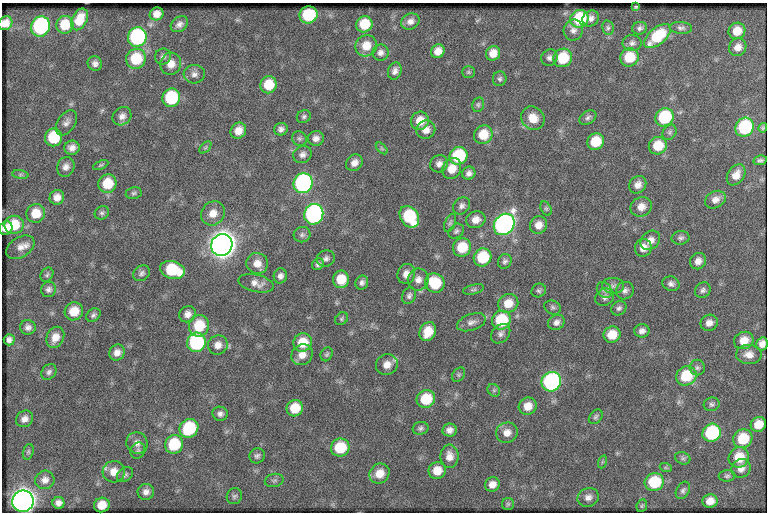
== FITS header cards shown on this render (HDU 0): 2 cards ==
NAXIS1  =                  765
NAXIS2  =                  510

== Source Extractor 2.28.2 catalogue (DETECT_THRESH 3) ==
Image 765 x 510 px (HDU 0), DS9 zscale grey, 1 PNG px = 1 image px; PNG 769 x 514 px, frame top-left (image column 1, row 510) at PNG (2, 3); each listed source drawn as its Kron ellipse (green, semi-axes under 4 px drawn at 4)
Background 51.1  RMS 6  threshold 18.1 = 3 sigma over >= 5 px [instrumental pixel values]
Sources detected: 206; all 206 listed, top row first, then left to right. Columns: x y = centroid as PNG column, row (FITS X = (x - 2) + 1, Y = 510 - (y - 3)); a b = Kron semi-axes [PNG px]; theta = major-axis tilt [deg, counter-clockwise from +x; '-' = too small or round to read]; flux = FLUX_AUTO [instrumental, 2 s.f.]
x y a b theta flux
636 7 3 3 - 420
157 14 7 6 - 3100
308 15 9 8 - 23000
591 18 9 7 40 2000
79 19 11 7 62 6500
579 19 9 8 - 21000
410 21 9 7 25 2400
5 23 7 6 - 3700
179 24 9 7 37 2000
364 24 8 8 - 10000
65 25 9 8 - 9200
41 26 10 9 - 60000
608 28 7 5 -77 920
640 28 7 6 - 1200
681 28 11 6 -5 1300
573 30 10 9 - 2200
737 31 9 8 - 5500
657 36 16 8 40 17000
137 37 10 9 - 57000
632 43 9 8 - 1700
366 46 11 10 - 6500
738 47 9 8 - 2800
438 51 7 6 - 3600
380 53 8 8 - 1800
493 53 7 7 - 4300
163 56 8 8 - 1300
629 57 9 9 - 11000
549 58 8 8 - 1600
563 58 9 9 - 14000
136 59 10 9 - 16000
95 64 7 7 - 1600
171 64 11 10 - 4400
395 71 9 6 71 1800
468 72 6 5 - 680
194 74 10 9 - 2000
500 79 7 6 - 1000
269 85 9 8 - 9600
171 98 9 8 - 26000
478 105 7 5 75 860
122 116 10 8 42 2200
304 117 7 6 - 960
664 117 9 8 - 25000
533 118 12 11 - 5900
588 118 9 6 34 1200
420 121 9 8 - 6100
66 123 14 8 55 2200
745 127 10 9 - 33000
763 128 5 3 - 480
281 129 7 6 - 1500
426 130 9 9 - 3300
238 131 8 7 - 4000
670 132 8 6 54 1000
483 135 9 9 - 8300
53 137 9 8 - 16000
299 138 8 7 - 1000
316 138 8 7 - 2200
595 142 8 8 - 11000
658 146 9 8 - 9800
205 147 7 4 45 660
72 148 8 7 - 2500
382 148 7 4 -45 640
302 155 9 8 - 1900
458 156 9 8 - 24000
760 160 7 4 11 920
354 163 9 7 46 2800
439 164 9 8 - 2100
101 165 8 4 24 620
66 167 10 8 66 2300
452 168 11 9 62 5400
469 173 7 6 - 1700
20 175 8 4 -8 740
736 175 11 8 56 3800
303 183 10 9 - 82000
107 184 9 9 - 10000
638 185 9 8 - 2700
134 193 8 6 9 900
57 197 7 7 - 3000
715 200 11 8 26 2600
462 206 9 7 47 1600
641 207 11 9 22 3700
546 208 7 5 -63 800
36 213 9 9 - 7300
102 213 7 6 - 930
213 213 12 11 - 4400
314 214 10 9 - 95000
409 217 11 9 -57 27000
476 220 10 8 18 3400
450 223 10 5 67 950
504 224 11 9 51 170000
14 225 9 9 - 9500
538 225 9 8 - 3600
6 228 7 6 - 3300
456 231 8 6 40 1100
302 235 8 7 - 1300
681 238 9 7 3 1200
650 240 11 8 44 3200
222 245 11 10 - 570000
20 247 15 10 33 3200
462 247 9 9 - 11000
643 248 9 8 - 3600
483 257 9 8 - 17000
326 258 9 8 - 1500
505 261 7 6 - 1200
698 261 8 7 - 2600
257 263 11 10 - 4000
318 264 6 5 - 1100
172 270 12 8 -16 21000
142 273 9 7 35 1300
406 274 10 9 - 3100
47 275 7 6 - 840
280 276 7 6 - 1800
341 279 9 8 - 8200
418 280 11 10 - 2900
256 283 18 8 -13 3400
362 283 7 6 - 1500
435 283 10 9 - 16000
671 284 9 7 -20 1600
613 286 11 8 -4 1700
49 289 8 7 - 1500
473 289 10 4 13 940
539 290 7 6 - 990
604 290 9 7 -51 1200
703 290 8 7 - 1300
625 291 9 8 - 1600
409 296 8 6 67 1300
605 297 10 8 33 1700
508 303 10 9 - 6100
553 307 8 6 -25 980
619 308 8 6 34 1200
74 311 9 9 - 7200
188 314 8 7 - 2500
93 315 8 6 40 1100
342 319 7 5 40 730
501 320 10 9 - 19000
471 322 15 8 19 2300
556 322 9 7 36 1900
709 323 9 8 - 2500
199 326 11 10 - 12000
28 327 8 7 - 1700
642 331 7 6 - 1900
428 332 10 8 64 7100
501 334 11 8 47 1800
612 335 9 8 - 6700
55 337 11 8 64 3900
9 340 5 5 - 1500
744 340 10 8 20 5000
196 342 10 9 - 45000
303 342 9 9 - 8800
762 344 6 5 - 2700
218 345 10 9 - 2900
117 352 8 7 - 2600
327 354 7 5 63 780
302 355 11 10 - 4000
749 355 12 9 -2 3300
387 365 11 10 - 3700
697 368 8 7 - 1200
49 372 9 6 50 1300
459 375 8 5 57 770
686 376 10 9 - 14000
551 382 10 9 - 79000
494 390 7 5 -45 730
426 399 9 8 - 12000
712 404 8 6 17 1100
528 406 9 8 - 4700
295 408 8 8 - 9100
220 414 8 7 - 1500
596 417 8 6 49 910
24 419 9 8 - 2300
758 424 8 7 - 5800
189 428 10 9 - 25000
420 428 8 6 12 1100
449 430 7 6 - 2100
507 433 11 10 - 3500
712 433 9 8 - 34000
743 439 10 9 - 13000
137 443 11 10 - 2600
174 444 9 9 - 19000
340 448 9 9 - 14000
138 451 8 7 - 1100
28 452 8 5 72 780
257 456 8 7 - 1200
449 456 11 9 90 3500
739 457 10 10 - 8900
683 458 8 6 -21 920
602 462 7 4 72 640
666 468 6 4 -19 500
741 468 10 9 - 2900
437 471 8 8 - 5500
114 472 11 10 - 4500
125 474 9 6 34 1100
379 474 10 9 - 5600
727 476 8 5 1 890
45 480 9 9 - 2400
274 480 9 6 12 1000
654 482 9 9 - 18000
492 484 7 7 - 2900
683 490 9 6 59 1200
146 492 8 8 - 2100
234 496 8 7 - 1100
588 497 11 9 23 2300
23 501 11 10 - 430000
710 501 7 6 - 3800
58 503 6 6 - 1800
508 504 6 6 - 660
102 505 8 7 - 5200
642 506 6 5 - 570
At the frame edge (FLAGS 8, measured only in part): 1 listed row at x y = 5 23